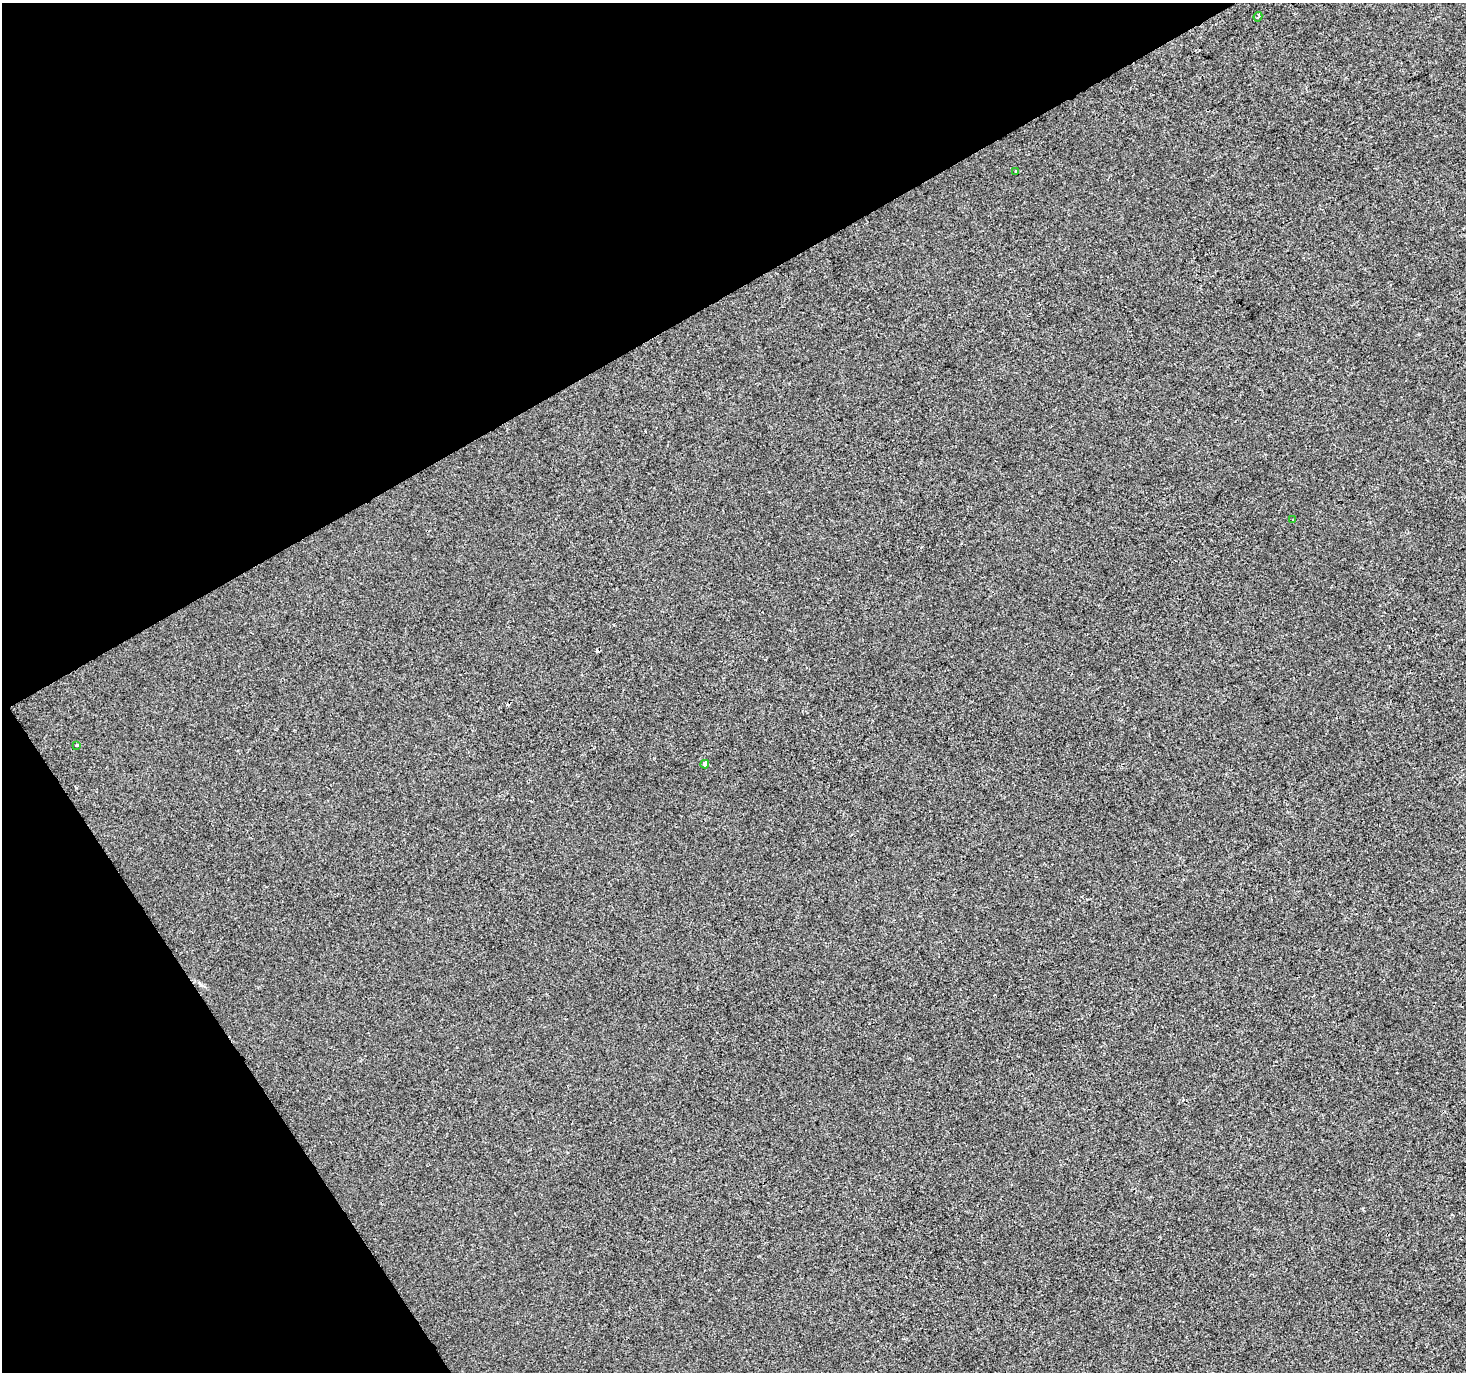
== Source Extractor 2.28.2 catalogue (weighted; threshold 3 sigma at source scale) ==
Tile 5 of 4 x 4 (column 1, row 2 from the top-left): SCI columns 4-1467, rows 2913-4282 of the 5861 x 5764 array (HDU 1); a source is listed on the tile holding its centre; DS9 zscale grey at full resolution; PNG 1468 x 1374 px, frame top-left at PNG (2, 3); each listed source drawn as its Kron ellipse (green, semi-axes under 4 px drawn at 4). Shown black and unused: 29% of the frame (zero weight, under 2 of 3 exposures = <1% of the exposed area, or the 3 px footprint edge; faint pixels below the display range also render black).
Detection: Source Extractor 2.28.2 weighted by HDU 2 'WHT'; one run over the whole footprint, this tile lists its part. Background -5.51e-04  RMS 0.0041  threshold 0.0185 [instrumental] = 3 sigma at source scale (4.5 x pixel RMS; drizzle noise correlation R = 1.50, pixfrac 1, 0.0396/0.0396 arcsec/px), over >= 5 px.
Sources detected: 6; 1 cosmic-ray / hot-pixel residue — neither listed nor drawn; the other 5 listed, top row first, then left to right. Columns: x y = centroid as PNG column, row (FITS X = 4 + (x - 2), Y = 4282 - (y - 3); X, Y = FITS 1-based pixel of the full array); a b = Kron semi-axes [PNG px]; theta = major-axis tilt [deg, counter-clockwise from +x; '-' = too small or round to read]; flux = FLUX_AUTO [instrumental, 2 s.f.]
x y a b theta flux
1258 17 5 3 - 0.73
1015 171 2 2 - 0.5
1293 520 4 2 - 0.29
76 745 4 3 - 0.44
705 764 4 4 - 3.1